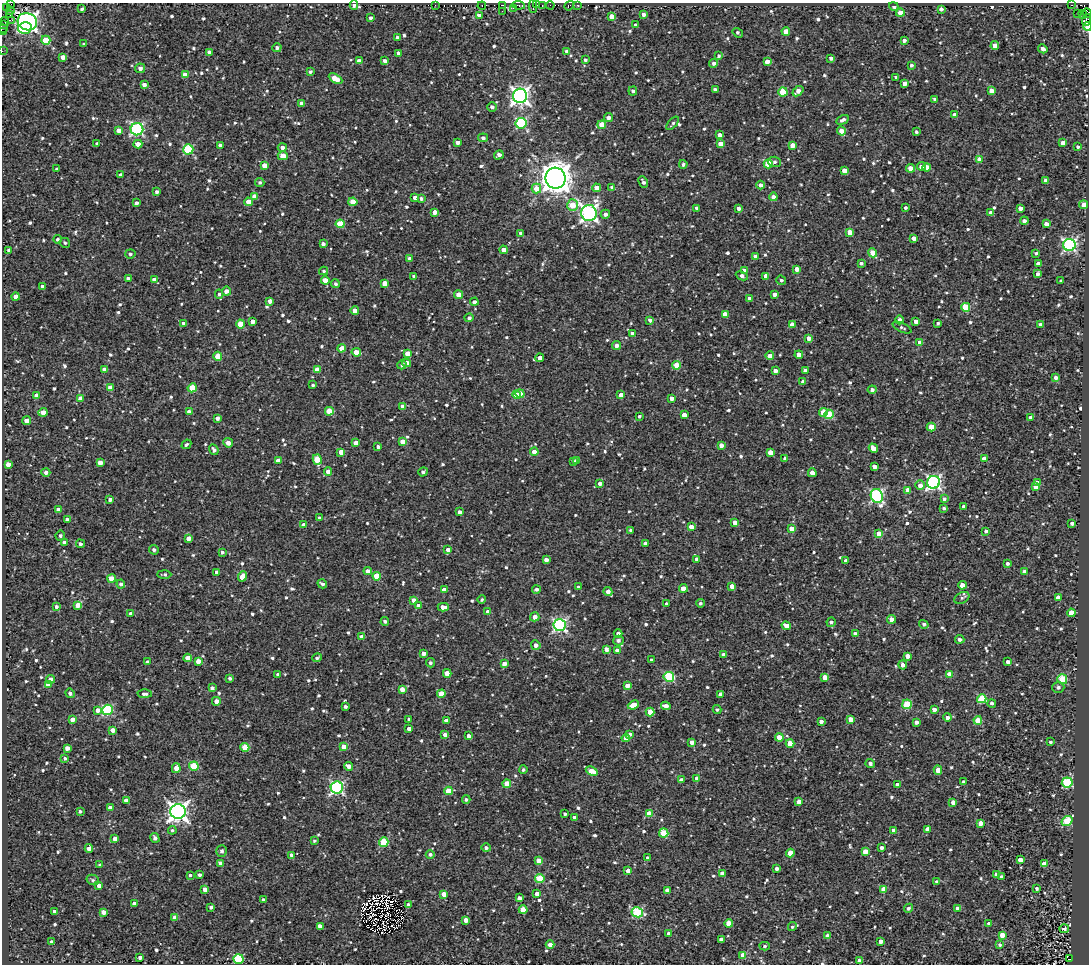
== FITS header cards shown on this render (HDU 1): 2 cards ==
NAXIS1  =                 1087
NAXIS2  =                  962

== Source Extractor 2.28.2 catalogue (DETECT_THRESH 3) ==
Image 1087 x 962 px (HDU 1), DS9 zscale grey, 1 PNG px = 1 image px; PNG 1091 x 966 px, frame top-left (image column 1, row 962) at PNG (2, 3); each listed source drawn as its Kron ellipse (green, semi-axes under 4 px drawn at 4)
Background 0.433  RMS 1.8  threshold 5.38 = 3 sigma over >= 5 px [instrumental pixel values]
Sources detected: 935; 4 with non-positive FLUX_AUTO (blend fragments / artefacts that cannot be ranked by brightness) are neither listed nor drawn; of the other 931, the 500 brightest by FLUX_AUTO listed and drawn (431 fainter detections omitted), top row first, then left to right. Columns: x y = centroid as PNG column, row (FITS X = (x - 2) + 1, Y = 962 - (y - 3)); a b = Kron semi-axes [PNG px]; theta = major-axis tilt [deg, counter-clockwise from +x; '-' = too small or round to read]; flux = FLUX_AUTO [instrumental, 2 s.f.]
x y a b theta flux
11 4 2 2 - 1600
354 5 5 4 - 300
435 5 2 2 - 490
503 5 3 2 - 3500
518 5 6 3 -9 400
536 5 3 2 - 280
550 5 4 2 - 650
578 5 3 3 - 520
1072 5 3 2 - 390
482 6 4 2 - 420
533 6 6 2 -90 690
542 6 3 2 - 280
569 6 5 3 - 330
894 6 5 4 - 410
7 7 2 2 - 1100
513 8 2 2 - 620
82 9 4 3 - 300
941 9 4 4 - 370
10 10 4 2 - 2200
502 11 2 2 - 560
900 13 4 4 - 1300
1077 13 2 2 - 570
1087 13 5 2 - 380
644 14 4 3 - 450
1083 14 4 2 - 810
9 15 4 3 - 280
479 16 4 4 - 1300
612 16 4 4 - 1500
370 18 3 3 - 380
12 20 3 2 - 240
1086 20 6 4 71 340
5 22 5 2 - 440
27 22 10 8 -23 49000
3 25 3 2 - 550
636 25 4 3 - 390
1087 26 4 3 - 6600
2 28 2 2 - 2200
25 28 7 5 11 4500
2 31 3 2 - 430
786 31 4 4 - 1700
738 33 5 3 - 290
397 38 4 3 - 420
46 40 4 4 - 3300
904 40 3 3 - 530
84 44 4 3 - 320
995 45 4 4 - 730
277 48 5 4 - 410
1043 49 5 4 - 550
2 51 2 2 - 240
209 52 4 4 - 620
567 52 4 4 - 870
399 53 4 3 - 500
719 56 4 4 - 250
63 57 4 4 - 870
831 58 4 3 - 450
585 60 4 4 - 300
359 61 4 4 - 580
385 61 4 3 - 540
767 62 4 4 - 1100
714 63 4 4 - 410
911 65 4 3 - 280
140 68 5 5 - 480
310 72 4 4 - 260
185 75 4 4 - 1200
896 77 3 3 - 240
335 79 7 4 -29 2200
905 83 4 4 - 770
144 85 4 3 - 570
715 90 4 3 - 490
633 91 4 4 - 310
798 91 6 4 41 990
991 91 4 4 - 1100
783 92 4 4 - 4500
520 96 7 7 - 61000
935 99 4 3 - 370
302 103 4 4 - 770
492 107 5 4 - 450
955 115 4 4 - 1100
609 118 5 4 - 560
843 120 7 4 28 400
521 123 5 5 - 12000
673 123 8 4 49 240
602 125 4 4 - 2400
137 129 6 6 - 18000
119 130 4 4 - 900
841 131 4 4 - 1300
916 132 3 3 - 230
720 135 4 4 - 750
483 138 5 4 - 420
458 142 4 3 - 650
1063 143 4 4 - 960
97 144 4 3 - 330
138 144 4 4 - 1000
721 144 4 4 - 1500
220 145 4 3 - 450
792 145 4 4 - 1200
282 147 4 4 - 470
1078 147 4 3 - 270
188 149 5 5 - 8200
499 155 5 4 - 570
283 156 5 4 - 1500
980 159 4 4 - 1300
774 162 6 5 - 330
683 164 4 3 - 250
768 164 4 4 - 4200
264 165 4 4 - 1100
921 166 4 4 - 750
927 167 4 4 - 1600
911 168 4 4 - 1900
57 169 3 3 - 260
844 171 4 4 - 1500
120 175 4 3 - 450
556 178 10 10 - 200000
1046 180 3 3 - 480
260 182 4 4 - 280
643 182 6 3 -62 390
761 185 4 4 - 550
612 187 4 3 - 280
597 188 4 4 - 1000
536 189 5 4 - 1800
157 192 4 3 - 350
254 196 4 4 - 1100
415 197 4 4 - 680
773 197 4 4 - 950
421 198 4 4 - 280
248 202 4 4 - 1300
353 202 4 4 - 2600
136 203 4 3 - 490
572 205 6 5 - 3100
1084 205 4 4 - 660
696 208 3 3 - 310
739 208 3 3 - 480
905 208 3 3 - 280
1020 208 4 3 - 790
435 212 4 4 - 740
589 213 8 7 - 44000
990 213 4 4 - 810
605 214 5 4 - 410
1024 221 4 4 - 490
340 224 4 4 - 3500
1046 224 4 4 - 730
850 232 4 4 - 1600
521 233 4 4 - 390
914 238 4 3 - 860
57 239 4 4 - 300
65 243 5 4 - 240
323 244 4 4 - 490
1069 245 6 6 - 23000
9 250 4 4 - 250
504 250 4 4 - 870
873 253 5 4 - 2100
1036 253 4 3 - 230
130 254 5 4 - 260
755 256 4 3 - 400
410 259 4 4 - 640
861 263 4 3 - 340
1038 264 4 4 - 690
797 269 4 4 - 980
324 271 4 3 - 250
745 271 4 4 - 780
1038 274 3 3 - 420
414 276 4 3 - 290
742 276 6 4 -25 470
766 276 4 4 - 810
128 278 4 3 - 260
154 280 4 3 - 530
325 280 4 4 - 1100
781 280 5 4 - 250
1061 281 3 3 - 250
385 283 4 4 - 1200
335 284 4 4 - 260
42 286 3 3 - 290
226 291 4 4 - 680
219 294 4 4 - 290
774 294 4 4 - 590
459 295 4 4 - 1100
15 297 4 4 - 830
749 298 3 3 - 300
270 301 4 4 - 700
474 302 4 4 - 440
966 307 4 4 - 4500
355 311 4 4 - 1300
725 314 4 4 - 1400
469 318 4 4 - 420
650 320 4 3 - 350
900 320 4 4 - 520
253 321 4 4 - 770
916 321 4 4 - 940
184 323 4 4 - 380
938 323 3 3 - 240
240 324 4 4 - 2300
792 324 4 4 - 870
1041 325 4 4 - 880
902 327 10 4 -24 310
632 333 4 3 - 410
809 338 4 4 - 1000
920 342 4 4 - 950
616 345 4 4 - 550
342 348 4 4 - 980
356 352 5 4 - 1200
408 354 4 4 - 1600
799 355 4 4 - 1300
218 356 4 4 - 2400
770 356 4 4 - 830
540 358 4 4 - 880
407 363 4 4 - 800
402 365 4 4 - 290
677 365 4 4 - 2200
104 369 4 4 - 620
317 369 4 4 - 1100
775 371 4 4 - 820
805 371 4 4 - 690
1056 377 4 4 - 510
803 382 4 3 - 660
313 385 3 3 - 230
110 387 4 4 - 880
192 388 4 4 - 4100
872 390 4 4 - 490
520 394 4 4 - 2300
516 395 4 4 - 1300
621 395 4 4 - 670
37 396 4 4 - 1300
80 398 4 4 - 850
671 398 4 3 - 730
402 406 4 4 - 510
329 411 4 4 - 2400
43 412 4 4 - 1100
189 412 4 4 - 630
823 412 4 4 - 2600
829 414 5 4 - 4700
684 415 4 4 - 950
639 416 3 3 - 250
1030 417 4 3 - 590
217 418 4 3 - 530
27 421 4 4 - 1200
931 427 4 4 - 2600
403 442 4 4 - 1400
228 443 5 4 - 700
356 443 4 4 - 780
186 444 5 4 - 240
721 445 4 4 - 690
378 447 3 3 - 380
873 448 5 4 - 1500
214 450 5 4 - 450
341 452 4 4 - 1400
534 452 4 4 - 1100
770 452 4 4 - 1700
785 458 4 4 - 440
984 458 4 4 - 800
317 460 5 4 - 3700
576 460 4 3 - 370
278 461 4 4 - 1100
573 461 4 4 - 300
100 463 4 4 - 1300
8 464 4 4 - 820
874 467 4 4 - 770
46 472 4 4 - 570
328 472 4 4 - 910
423 472 5 4 - 310
812 473 4 4 - 930
933 482 6 6 - 28000
1037 482 4 3 - 510
600 483 4 4 - 510
920 485 5 4 - 820
1035 487 4 4 - 620
907 490 4 4 - 1000
877 496 7 6 - 21000
110 499 4 3 - 390
944 499 4 4 - 400
964 506 3 3 - 470
944 508 4 3 - 280
58 510 4 4 - 730
460 512 4 3 - 510
319 518 3 3 - 280
67 519 4 3 - 400
735 523 4 4 - 990
1072 523 4 3 - 420
304 525 4 4 - 910
691 527 4 4 - 1200
791 528 4 4 - 970
631 530 3 3 - 240
986 531 4 3 - 320
879 534 4 4 - 1300
60 536 5 5 - 260
189 538 4 4 - 1000
65 543 4 4 - 690
646 543 4 3 - 590
80 544 4 4 - 330
154 550 5 4 - 390
448 550 4 4 - 560
222 552 3 3 - 270
697 559 4 4 - 650
546 560 4 4 - 620
846 560 3 3 - 340
1007 563 3 3 - 350
368 571 4 4 - 820
1024 571 4 3 - 450
217 572 4 3 - 420
164 574 7 4 0 270
377 576 4 4 - 3200
242 577 5 4 - 1500
112 579 4 4 - 2200
121 584 4 4 - 360
322 584 5 4 - 340
962 585 4 4 - 1500
732 586 4 4 - 1000
578 587 4 3 - 230
683 588 4 4 - 1400
536 589 4 4 - 350
444 590 4 4 - 810
608 592 4 4 - 890
962 598 8 5 28 310
1058 598 4 4 - 880
482 599 4 4 - 230
414 600 4 4 - 730
700 603 4 4 - 250
667 604 4 3 - 400
78 605 4 4 - 1200
418 606 4 4 - 790
56 607 4 4 - 330
443 607 5 4 - 880
488 612 4 4 - 660
1071 613 4 4 - 2100
131 614 4 3 - 390
535 617 4 4 - 770
891 619 4 4 - 1400
385 621 4 4 - 320
831 622 5 4 - 280
924 624 5 4 - 340
560 625 6 6 - 25000
786 626 5 4 - 1300
618 634 4 4 - 510
855 634 4 3 - 770
362 637 4 4 - 620
960 639 4 4 - 340
618 640 5 5 - 440
536 645 5 4 - 570
606 649 4 4 - 530
617 650 4 3 - 650
424 653 4 4 - 650
724 655 4 4 - 790
907 656 4 4 - 820
188 658 4 4 - 1500
317 658 5 4 - 270
651 660 3 3 - 240
198 661 4 4 - 1100
148 662 3 3 - 380
1008 662 4 3 - 530
430 663 4 4 - 330
504 663 4 4 - 690
903 665 4 4 - 670
447 673 4 4 - 1800
278 674 4 3 - 420
949 674 4 4 - 980
669 677 5 5 - 8900
825 677 4 4 - 1300
230 678 4 3 - 300
51 679 4 4 - 740
1062 679 5 5 - 5700
48 685 4 4 - 820
627 686 4 4 - 1300
1058 687 6 5 - 360
212 688 4 4 - 460
402 689 4 4 - 770
70 693 5 4 - 370
145 694 7 4 1 390
441 694 4 4 - 2400
721 694 4 4 - 720
982 699 5 4 - 5400
216 701 4 4 - 670
992 703 4 4 - 300
907 704 5 4 - 4800
633 705 6 4 24 1600
345 706 3 3 - 320
666 706 4 4 - 850
934 709 4 4 - 660
98 710 4 4 - 730
107 710 5 5 - 9700
717 710 4 4 - 240
650 712 4 4 - 1800
947 717 4 4 - 520
72 719 4 4 - 860
409 719 3 3 - 250
850 719 4 4 - 1300
978 720 4 4 - 2800
446 721 4 4 - 770
821 722 4 3 - 500
916 722 4 3 - 510
409 729 4 3 - 650
113 730 4 4 - 780
630 734 3 3 - 390
445 735 4 4 - 590
469 736 4 4 - 710
779 737 4 4 - 2200
626 738 4 4 - 900
692 742 4 4 - 900
1050 742 3 3 - 280
790 743 4 4 - 2000
245 747 4 4 - 3000
344 747 4 4 - 1600
67 748 4 4 - 850
65 758 4 4 - 260
870 763 5 4 - 430
194 766 4 4 - 5100
348 766 4 4 - 1100
176 768 5 4 - 1100
523 770 4 4 - 240
938 770 4 4 - 1400
592 771 6 4 -22 1900
697 779 4 4 - 990
681 780 4 3 - 510
963 782 4 3 - 320
1067 782 5 5 - 8500
507 784 4 4 - 1800
897 785 4 3 - 740
337 788 6 6 - 23000
449 791 4 4 - 2300
466 799 4 4 - 290
126 801 4 4 - 910
799 802 4 4 - 770
953 802 4 4 - 770
110 808 4 4 - 920
80 811 3 3 - 240
178 811 7 7 - 80000
649 813 4 4 - 1700
565 814 3 3 - 280
574 817 3 3 - 320
1067 821 6 4 36 6200
981 823 4 4 - 1100
927 829 4 4 - 940
172 830 4 4 - 240
894 830 4 4 - 1000
664 833 4 4 - 4500
155 838 5 4 - 410
115 839 4 4 - 800
314 841 4 3 - 230
384 842 5 4 - 4700
89 848 4 4 - 750
486 848 4 4 - 350
881 848 3 3 - 430
222 851 6 5 - 350
865 851 4 4 - 1300
790 853 4 4 - 1500
430 854 4 4 - 390
292 855 4 3 - 430
648 858 4 4 - 510
1020 860 4 4 - 1200
539 861 4 4 - 1400
220 863 4 4 - 580
1044 864 4 4 - 1400
100 865 4 3 - 250
777 869 4 3 - 370
628 871 4 4 - 690
722 873 4 4 - 1100
190 875 4 3 - 220
199 875 4 3 - 360
996 875 4 4 - 660
1002 877 4 4 - 500
540 878 4 4 - 5000
93 880 6 5 - 240
937 882 4 3 - 510
99 886 4 4 - 750
1036 888 3 3 - 240
205 889 4 4 - 900
884 889 4 4 - 1900
667 890 4 4 - 840
444 894 4 4 - 1100
537 894 4 4 - 810
519 898 4 4 - 590
263 900 4 4 - 530
134 904 4 4 - 960
408 904 4 3 - 230
211 907 3 3 - 280
908 908 4 4 - 360
958 908 4 4 - 900
523 910 4 4 - 2300
55 911 4 3 - 430
104 912 4 4 - 1000
637 912 6 5 - 8600
175 918 4 4 - 1600
466 920 4 4 - 1000
729 923 4 4 - 2200
988 923 4 3 - 260
320 926 4 4 - 1100
792 927 4 4 - 230
1064 929 5 4 - 470
669 934 4 4 - 460
1002 935 4 4 - 1400
827 936 4 4 - 710
721 939 4 4 - 570
881 941 4 3 - 700
52 942 4 3 - 520
550 945 4 4 - 740
1000 945 4 4 - 310
765 946 5 4 - 230
743 955 4 4 - 1600
140 957 4 3 - 440
238 959 5 5 - 10000
1069 959 4 2 - 1500
859 961 4 4 - 580
At the frame edge (FLAGS 8, measured only in part): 9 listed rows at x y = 11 4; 354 5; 1087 13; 1086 20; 3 25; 1087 26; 2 28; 2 31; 2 51
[431 fainter detections neither listed nor drawn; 4 non-positive-flux detections neither listed nor drawn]